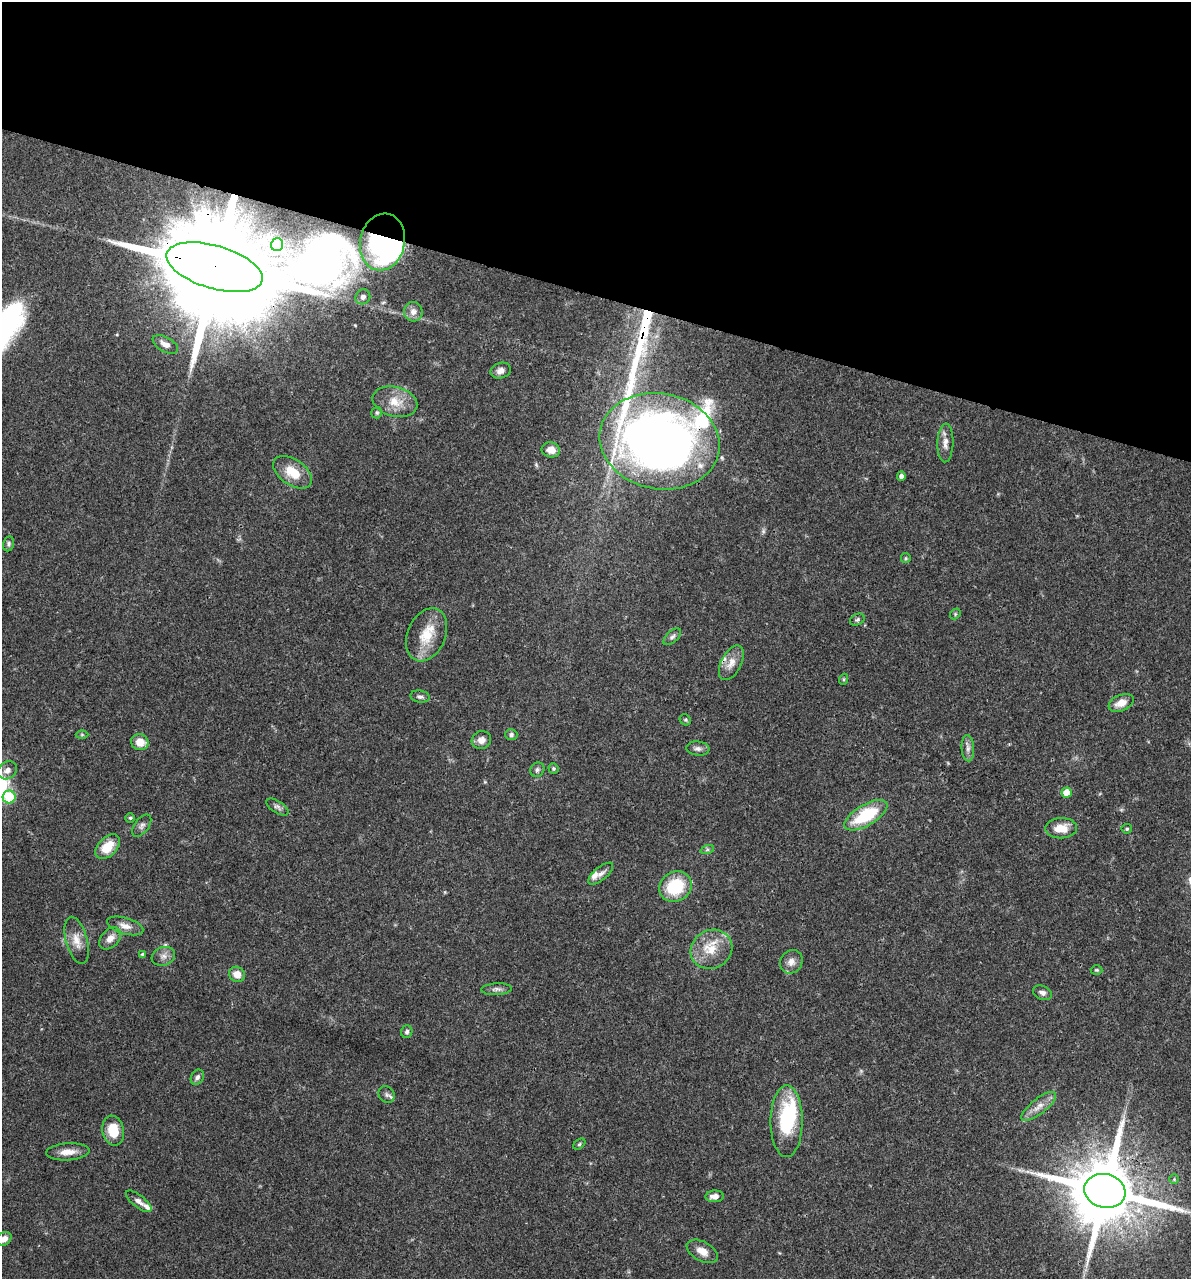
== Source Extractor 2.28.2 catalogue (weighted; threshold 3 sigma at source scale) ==
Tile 2 of 4 x 4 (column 2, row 1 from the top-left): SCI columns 1438-2626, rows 3833-5109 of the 5129 x 5114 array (HDU 1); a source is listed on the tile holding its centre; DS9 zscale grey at full resolution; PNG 1193 x 1281 px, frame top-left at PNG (2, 2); each listed source drawn as its Kron ellipse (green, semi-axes under 4 px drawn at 4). Shown black and unused: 23% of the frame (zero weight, under 3 of 4 exposures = <1% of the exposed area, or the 3 px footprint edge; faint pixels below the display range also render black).
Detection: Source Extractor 2.28.2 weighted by HDU 2 'WHT'; one run over the whole footprint, this tile lists its part. Background 0.0744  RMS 0.0033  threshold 0.0147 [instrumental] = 3 sigma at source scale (4.5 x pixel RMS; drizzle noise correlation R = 1.50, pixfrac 1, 0.05/0.05 arcsec/px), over >= 5 px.
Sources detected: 81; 1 too faint to see at this stretch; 3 inside a brighter object's white glare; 1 cosmic-ray / hot-pixel residue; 1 long thin detection or spike segment (spike, bleed or trail) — neither listed nor drawn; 4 inside a brighter listed object's ellipse — not listed separately; the other 71 listed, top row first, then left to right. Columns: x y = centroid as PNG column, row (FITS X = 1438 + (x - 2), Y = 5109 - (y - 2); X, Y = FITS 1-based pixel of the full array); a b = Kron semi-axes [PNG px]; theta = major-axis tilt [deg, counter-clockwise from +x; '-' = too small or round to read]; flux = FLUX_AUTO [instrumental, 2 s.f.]
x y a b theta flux
382 242 28 22 78 58
277 245 6 6 - 20
214 267 50 21 -16 14000
363 297 8 7 - 1.4
413 312 10 9 - 2.1
165 344 14 7 -29 2
501 371 10 7 18 1.9
395 402 23 14 -14 6.1
377 413 6 5 - 0.55
659 441 60 48 -11 250
945 443 19 8 88 2.5
551 450 9 7 -11 2.7
293 472 22 13 -35 7
901 476 5 4 - 1.3
9 544 7 5 80 0.73
906 558 5 4 - 0.42
955 614 6 4 49 0.46
857 620 8 5 27 0.69
426 635 28 19 66 8.8
672 637 11 5 42 1
731 663 19 10 62 3.5
844 679 6 3 71 0.37
420 696 9 6 -9 1
1121 703 13 8 23 3.4
685 720 6 5 - 0.52
82 735 6 4 -1 0.47
511 735 6 5 - 0.84
481 740 10 9 - 2.2
140 742 9 8 - 4.3
698 748 11 7 -7 1.3
968 748 13 6 -87 1.6
553 768 5 4 - 0.56
7 770 10 8 36 2
537 770 7 6 - 0.85
1067 792 5 5 - 5.3
9 797 6 6 - 14
277 807 12 6 -32 1.1
866 815 24 10 31 17
130 818 5 5 - 0.47
142 826 13 7 53 1.2
1061 828 16 10 1 5.2
1127 829 5 4 - 0.6
108 847 15 9 45 6.5
707 850 7 4 19 0.61
601 874 15 6 40 1.8
675 887 17 14 33 15
125 926 19 8 -16 2.8
110 938 13 8 46 2.9
77 940 24 10 -75 4.1
711 949 21 19 29 8.1
143 955 4 4 - 0.9
163 956 12 9 20 1.9
791 962 12 11 - 2.4
1096 970 6 5 - 0.44
237 974 8 7 - 3.4
496 989 15 6 3 1.2
1042 993 10 7 -22 1.3
407 1032 6 5 - 0.84
197 1077 8 6 57 1.1
386 1095 9 7 -46 1.1
1039 1106 21 7 38 3.1
787 1121 36 16 90 22
113 1131 15 11 -78 7.4
579 1144 7 4 38 0.54
68 1152 22 8 4 3.6
1174 1179 5 5 - 0.46
1105 1191 21 17 -15 3700
714 1196 9 6 3 2.1
139 1201 15 6 -38 1.7
4 1239 8 6 37 2.1
702 1251 17 9 -28 3.3
Overlapping masked pixels (flux is a lower limit): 4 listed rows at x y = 382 242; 214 267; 659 441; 1105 1191
Isophote crosses this tile's border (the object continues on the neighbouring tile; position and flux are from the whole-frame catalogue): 1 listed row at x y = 4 1239